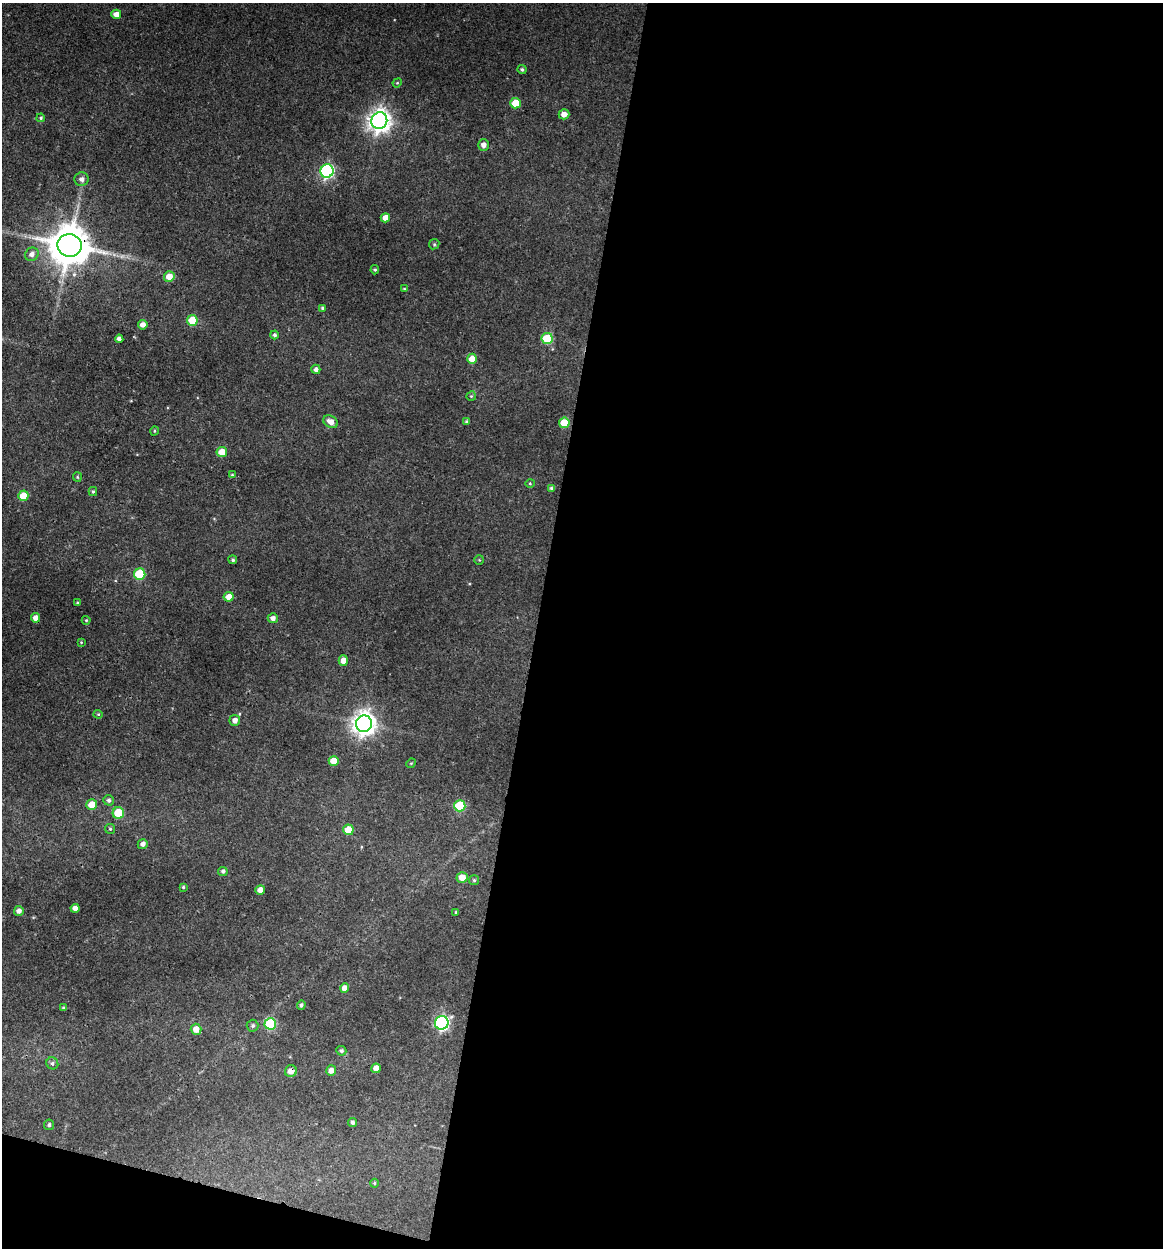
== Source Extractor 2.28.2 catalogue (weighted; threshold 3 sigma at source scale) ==
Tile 16 of 4 x 4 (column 4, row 4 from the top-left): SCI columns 3726-4886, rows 2-1247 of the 5007 x 4987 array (HDU 1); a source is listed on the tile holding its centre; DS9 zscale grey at full resolution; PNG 1165 x 1250 px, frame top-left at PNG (2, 3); each listed source drawn as its Kron ellipse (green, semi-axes under 4 px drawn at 4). Shown black and unused: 56% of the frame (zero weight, under 3 of 4 exposures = <1% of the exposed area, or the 3 px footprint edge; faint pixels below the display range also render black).
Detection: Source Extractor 2.28.2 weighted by HDU 2 'WHT'; one run over the whole footprint, this tile lists its part. Background 0.118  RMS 0.0043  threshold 0.0193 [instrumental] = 3 sigma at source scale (4.5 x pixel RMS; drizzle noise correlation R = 1.50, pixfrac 1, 0.05/0.05 arcsec/px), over >= 5 px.
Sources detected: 83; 1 too faint to see at this stretch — neither listed nor drawn; the other 82 listed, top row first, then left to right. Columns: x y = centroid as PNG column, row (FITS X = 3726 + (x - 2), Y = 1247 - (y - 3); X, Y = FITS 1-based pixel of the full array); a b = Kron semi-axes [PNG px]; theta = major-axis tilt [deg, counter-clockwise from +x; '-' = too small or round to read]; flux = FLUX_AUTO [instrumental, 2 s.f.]
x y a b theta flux
116 14 5 5 - 2.9
522 69 4 4 - 0.9
397 83 5 4 - 0.44
515 103 5 5 - 9.3
564 114 5 5 - 3.3
41 118 4 3 - 0.53
379 121 8 8 - 350
483 145 5 5 - 2.4
327 171 7 6 - 75
82 179 7 7 - 1.9
385 218 4 4 - 4.1
434 244 5 4 - 0.63
70 245 12 11 - 1500
32 254 7 6 - 2.2
375 270 4 4 - 0.55
169 277 5 5 - 5.3
404 289 4 3 - 0.4
323 308 4 4 - 0.79
192 320 5 5 - 14
143 325 5 4 - 2.5
275 335 4 4 - 0.91
547 338 5 5 - 22
119 339 4 4 - 1.8
472 359 5 5 - 6
316 369 4 4 - 1.6
471 396 5 4 - 0.5
331 422 8 5 -33 3.4
467 422 4 3 - 0.97
564 423 5 5 - 12
154 431 4 3 - 0.4
222 452 5 5 - 6.3
232 475 4 3 - 0.43
77 477 5 4 - 0.49
530 483 4 4 - 0.44
551 488 4 4 - 0.84
93 491 4 4 - 0.55
23 496 5 5 - 8.5
233 560 4 4 - 0.77
479 560 5 4 - 0.48
140 574 5 5 - 22
229 597 5 5 - 4.4
77 603 4 3 - 0.49
35 618 5 4 - 2.7
273 618 5 5 - 1.8
86 620 4 4 - 0.45
81 642 4 3 - 0.36
343 661 5 5 - 3.5
98 714 4 4 - 0.44
235 720 5 5 - 2.5
364 724 8 8 - 390
334 761 5 5 - 6.6
411 763 5 4 - 0.46
109 800 5 5 - 1.2
92 805 5 5 - 8
460 806 5 5 - 22
118 813 6 5 - 16
110 829 5 5 - 0.62
348 830 5 5 - 11
143 844 5 5 - 1.7
223 871 5 4 - 1.1
462 877 5 5 - 5.2
474 880 5 5 - 0.66
183 887 4 4 - 0.59
260 890 5 4 - 4
75 908 4 4 - 2.4
19 911 5 5 - 1.9
456 912 4 3 - 0.51
345 988 5 4 - 3.5
301 1005 5 4 - 0.93
64 1008 4 3 - 0.68
442 1023 7 6 - 100
270 1024 6 5 - 24
253 1026 6 6 - 0.97
196 1029 5 5 - 3.9
341 1051 5 4 - 0.98
52 1063 6 5 - 1
376 1068 5 5 - 3.2
291 1071 6 6 - 3.3
331 1071 5 5 - 2.7
352 1122 5 4 - 1.1
49 1125 5 5 - 0.9
374 1183 4 4 - 0.47
Overlapping masked pixels (flux is a lower limit): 2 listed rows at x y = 70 245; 291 1071